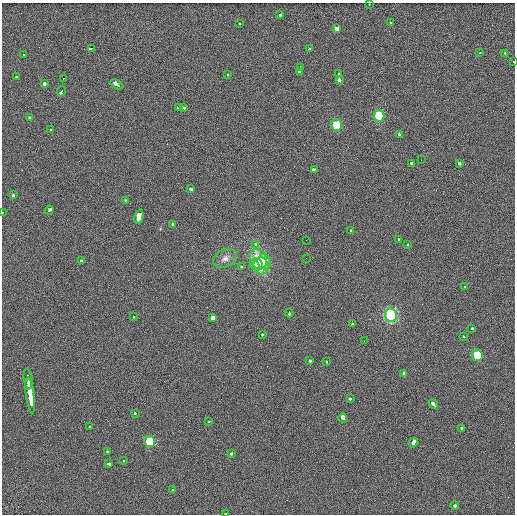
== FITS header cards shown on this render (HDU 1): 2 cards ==
NAXIS1  =                  513 / length of data axis 1
NAXIS2  =                  512 / length of data axis 2

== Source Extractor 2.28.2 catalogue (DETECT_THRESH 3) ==
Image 513 x 512 px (HDU 1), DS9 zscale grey, 1 PNG px = 1 image px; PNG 517 x 516 px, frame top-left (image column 1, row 512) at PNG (2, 3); each listed source drawn as its Kron ellipse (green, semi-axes under 4 px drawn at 4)
Background 2.69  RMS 5.4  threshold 16.1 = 3 sigma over >= 5 px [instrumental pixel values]
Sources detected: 84; all 84 listed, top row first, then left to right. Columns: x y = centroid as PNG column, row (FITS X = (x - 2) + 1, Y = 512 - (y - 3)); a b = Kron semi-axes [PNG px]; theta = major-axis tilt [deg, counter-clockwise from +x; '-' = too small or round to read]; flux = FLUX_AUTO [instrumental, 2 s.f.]
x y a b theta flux
369 5 3 2 - 850
280 15 3 3 - 1700
391 22 3 3 - 1200
239 24 3 3 - 1300
337 29 3 3 - 29000
91 48 3 3 - 4000
309 49 3 3 - 1200
480 52 3 2 - 1600
505 53 3 2 - 1700
24 55 3 3 - 1700
513 62 3 2 - 950
301 67 3 3 - 2700
300 71 4 3 - 10000
228 74 3 3 - 2300
338 74 3 3 - 2500
17 77 3 3 - 1500
63 78 3 3 - 14000
339 80 3 3 - 7700
44 84 3 3 - 3700
117 84 6 3 -34 7900
62 91 5 3 - 9100
179 108 3 3 - 3200
184 108 3 3 - 1500
379 116 6 5 - 15000
30 118 3 3 - 2800
336 125 6 5 - 6900
50 130 3 3 - 2100
399 134 3 3 - 1700
421 160 2 2 - 170
411 163 3 3 - 3000
460 164 3 3 - 4100
314 169 4 3 - 4600
190 188 4 3 - 3100
13 195 3 3 - 4600
125 200 3 2 - 1300
49 210 4 3 - 2900
2 212 3 2 - 960
139 217 7 4 76 35000
173 224 3 3 - 2200
351 231 3 3 - 1900
399 239 3 2 - 1200
306 240 2 2 - 150
256 244 3 3 - 1300
407 245 3 3 - 1500
225 258 12 8 26 2300
306 258 2 2 - 1400
258 259 10 8 -71 11000
81 261 3 2 - 2300
264 262 7 6 - 4100
256 264 6 6 - 3700
241 266 3 2 - 3800
261 266 8 7 - 8500
465 287 3 3 - 1100
289 313 4 3 - 2000
391 315 7 6 - 40000
134 317 3 2 - 1400
213 318 4 3 - 7900
352 324 3 3 - 2500
471 328 3 3 - 1500
262 334 3 3 - 2000
464 337 3 2 - 1200
364 341 2 2 - 190
477 355 6 5 - 9500
310 361 3 3 - 2600
326 361 3 3 - 1200
404 373 3 3 - 2100
28 379 10 3 -83 13000
30 395 18 3 -82 22000
350 398 4 3 - 1600
433 404 5 3 - 5200
135 413 3 2 - 2100
343 418 4 3 - 12000
209 422 3 3 - 1200
90 426 3 3 - 970
461 428 3 3 - 1600
150 441 6 5 - 11000
413 442 5 3 - 11000
107 452 3 3 - 4600
232 453 3 3 - 1700
123 461 3 3 - 1200
109 464 4 3 - 4300
172 490 3 2 - 890
455 505 4 3 - 4100
226 514 3 2 - 930
At the frame edge (FLAGS 8, measured only in part): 4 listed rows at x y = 369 5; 513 62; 2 212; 226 514